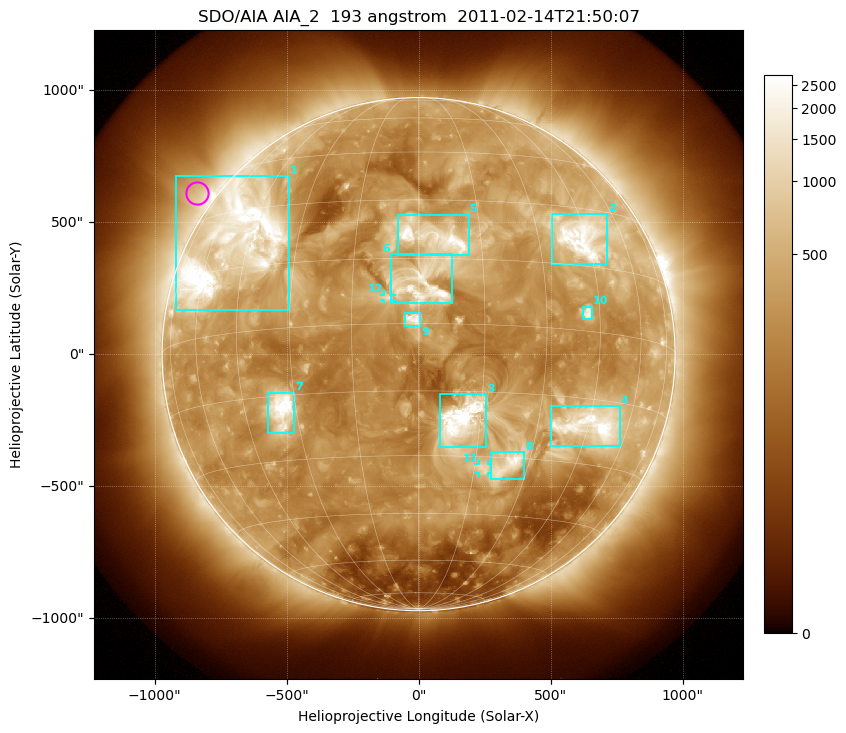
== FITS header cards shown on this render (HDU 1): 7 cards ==
TELESCOP= 'SDO/AIA'
INSTRUME= 'AIA_2'
WAVELNTH=                  193
WAVEUNIT= 'angstrom'
DATE-OBS= '2011-02-14T21:50:07.84'
CTYPE1  = 'HPLN-TAN'
CTYPE2  = 'HPLT-TAN'

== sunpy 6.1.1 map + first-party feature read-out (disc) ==
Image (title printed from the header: SDO/AIA AIA_2  193 angstrom  2011-02-14T21:50:07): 1024 x 1024 px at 2.4 arcsec/px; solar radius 972 arcsec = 405 px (full disc in frame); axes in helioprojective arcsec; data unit not stated in the header (colour bar unlabelled)
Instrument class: DISC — disc imager (sunpy class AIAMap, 193 A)
Bright regions (active regions / flare kernels): reference = the median radial profile (limb darkening/brightening removed); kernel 9 px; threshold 5 sigma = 692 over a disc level ~282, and >= 1.15x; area >= 12 px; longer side >= 10 px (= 24 arcsec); searched inside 0.97 R_sun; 12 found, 12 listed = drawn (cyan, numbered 1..; 2 of them under ~33 arcsec drawn as corner ticks so the feature stays visible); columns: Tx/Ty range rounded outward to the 5 arcsec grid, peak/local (2 s.f.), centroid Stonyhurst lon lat
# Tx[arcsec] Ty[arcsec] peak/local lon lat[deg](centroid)
1 -920..-490 165..675 12 -50 +22
2 505..715 340..535 13 +43 +22
3 80..260 -355..-150 20 +10 -21
4 500..765 -350..-195 15 +46 -21
5 -80..190 375..530 10 +4 +20
6 -105..130 190..380 11 +1 +9
7 -570..-470 -300..-145 11 -34 -18
8 270..400 -475..-370 7.1 +24 -32
9 -55..10 105..155 10 -1 +1
10 625..660 135..180 7.2 +41 +4
11 225..265 -450..-415 3.8 +18 -33
12 -130..-100 205..225 4.6 -7 +6
Off-limb structures (1.02-1.3 R_sun): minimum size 162 px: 2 found; the strongest spans PA ~30..80 deg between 1.02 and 1.3 R_sun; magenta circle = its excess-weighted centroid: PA ~55 deg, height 1.07 R_sun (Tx ~-840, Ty ~610 arcsec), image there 1.7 x the reference